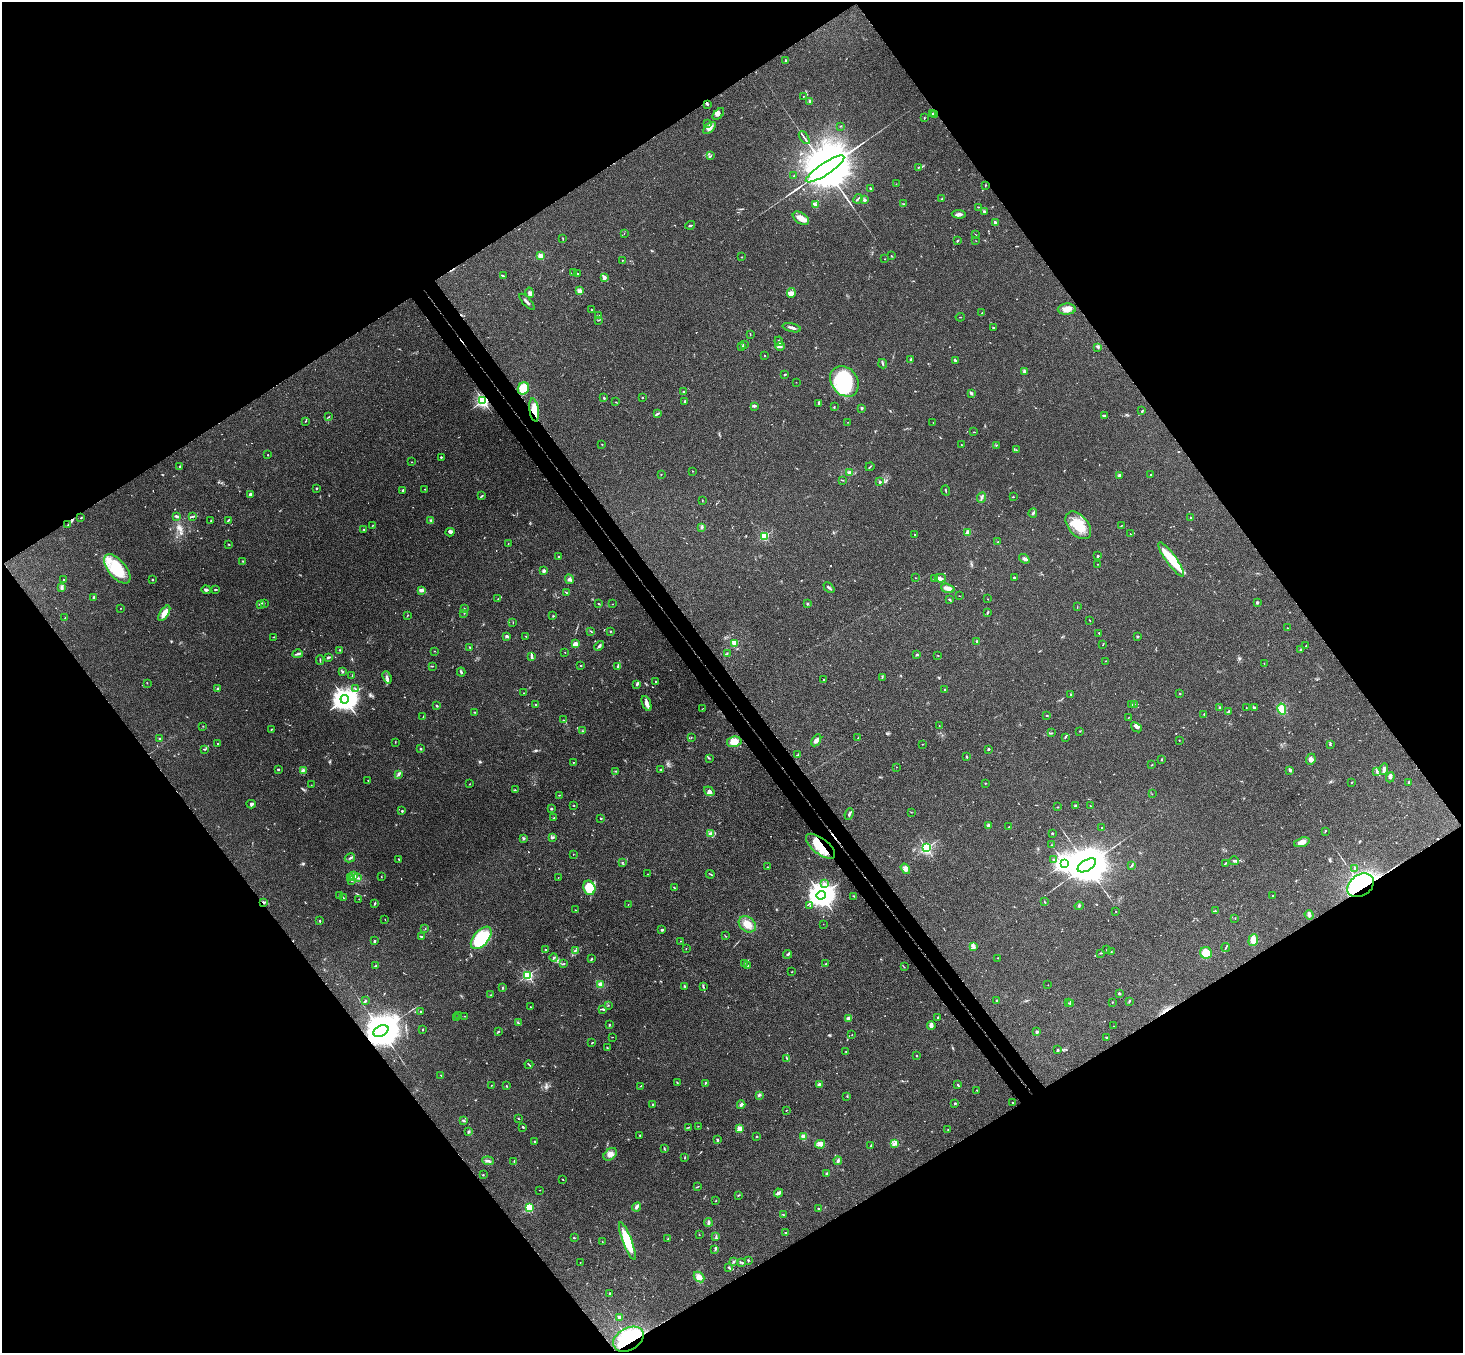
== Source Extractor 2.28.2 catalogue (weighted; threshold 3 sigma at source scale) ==
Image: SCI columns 53-5896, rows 331-5733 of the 5945 x 5927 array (HDU 1 of 3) = the unmasked area's bounding box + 8 px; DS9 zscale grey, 4 x 4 block average (1 PNG px = mean of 4 x 4 image px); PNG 1465 x 1355 px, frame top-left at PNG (2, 2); each listed source drawn as its Kron ellipse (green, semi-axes under 4 px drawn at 4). Shown black and unused: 50% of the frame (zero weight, under 3 of 4 exposures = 6% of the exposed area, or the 3 px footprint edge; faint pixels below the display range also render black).
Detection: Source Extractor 2.28.2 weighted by HDU 2 'WHT'. Background 0.199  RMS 0.0081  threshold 0.0365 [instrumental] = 3 sigma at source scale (4.5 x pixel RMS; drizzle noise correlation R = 1.50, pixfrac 1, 0.05/0.05 arcsec/px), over >= 5 px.
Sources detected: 681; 7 too faint to see at this stretch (4 x 4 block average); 3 inside a brighter object's white glare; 7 cosmic-ray / hot-pixel residue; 3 long thin detections or spike segments (spike, bleed or trail) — neither listed nor drawn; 18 coinciding with a brighter row at this scale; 25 inside a brighter listed object's ellipse — not listed separately; of the other 618, all 500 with FLUX_AUTO >= 1.39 (the completeness limit of this list) listed and drawn (118 fainter detections not listed), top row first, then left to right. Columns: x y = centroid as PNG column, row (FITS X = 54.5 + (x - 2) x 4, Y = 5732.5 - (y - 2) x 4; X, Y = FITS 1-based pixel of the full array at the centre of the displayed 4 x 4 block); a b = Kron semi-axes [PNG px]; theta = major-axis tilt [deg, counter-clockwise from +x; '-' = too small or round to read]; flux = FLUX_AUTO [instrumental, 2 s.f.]
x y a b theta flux
786 60 3 2 - 2.9
803 96 2 2 - 1.4
810 101 3 2 - 6
707 104 4 2 - 5.1
932 113 2 2 - 2.3
718 114 7 2 46 9.2
935 114 4 2 - 19
924 118 2 2 - 2.6
707 124 2 2 - 2.7
840 126 2 2 - 2.1
709 128 7 3 42 18
804 138 7 2 -55 10
711 156 2 2 - 2.6
918 167 3 2 - 3.8
825 169 22 6 33 67000
794 176 2 2 - 4.3
896 184 2 2 - 1.5
985 185 3 2 - 2.4
870 188 2 2 - 5.1
858 199 5 2 - 7.8
942 199 2 2 - 3
864 200 2 2 - 45
815 204 3 3 - 8.6
904 204 2 2 - 1.6
978 207 2 2 - 2.1
984 211 3 2 - 5.1
959 214 7 3 -4 16
801 218 9 5 -34 38
995 222 2 2 - 41
690 225 5 2 - 6.4
624 233 2 2 - 2
975 235 2 2 - 2.5
563 239 2 2 - 1.9
957 241 3 2 - 3.9
976 241 2 2 - 1.5
540 256 2 2 - 170
892 256 3 2 - 2.3
742 257 2 2 - 3.7
885 259 2 2 - 1.6
622 260 3 2 - 2.5
574 273 2 2 - 1.8
578 274 2 2 - 7
503 276 3 2 - 9.6
604 278 4 4 - 12
579 291 2 2 - 120
529 293 5 3 - 11
791 293 5 4 - 16
527 302 10 2 -48 14
1067 309 9 5 3 33
591 310 2 2 - 3
982 313 2 2 - 2.1
598 316 4 2 - 4.9
960 317 4 2 - 1.8
599 320 2 2 - 2.1
792 328 9 2 -14 17
993 328 3 2 - 2.9
750 335 3 2 - 2
779 341 5 2 - 5.3
744 345 3 2 - 5.4
741 346 2 2 - 2.9
780 346 5 2 - 11
1098 347 4 2 - 4.9
765 356 2 2 - 2.7
911 359 3 2 - 6.8
955 360 3 2 - 4.8
883 364 5 2 - 6.7
1024 371 4 3 - 6.8
785 375 3 2 - 4.3
844 381 16 13 -53 350
796 382 2 2 - 2
523 388 6 5 - 120
683 391 2 2 - 3.4
971 393 4 2 - 11
604 398 3 2 - 6.2
642 398 2 2 - 9.9
483 401 2 2 - 1300
685 401 2 2 - 27
616 402 3 2 - 2.3
818 403 2 2 - 2.1
755 406 3 2 - 5.6
834 406 2 2 - 2.7
862 408 3 2 - 3.9
534 410 11 4 -82 52
1142 411 3 2 - 2.5
657 413 3 2 - 5
1104 416 3 2 - 8.2
329 417 2 2 - 2.4
306 421 2 2 - 3.5
848 422 2 2 - 1.5
933 423 2 2 - 1.9
974 432 2 2 - 2.1
602 444 2 2 - 2
961 445 2 2 - 2
996 446 2 2 - 1.8
1016 450 2 2 - 1.7
268 455 2 2 - 2.4
441 457 2 2 - 14
411 462 2 2 - 1.7
180 467 3 2 - 5.3
870 467 5 2 - 3.8
693 471 2 2 - 1.5
849 473 3 3 - 6.9
661 474 2 2 - 1.5
1151 474 2 2 - 2.5
1119 475 2 2 - 36
842 480 4 2 - 2.7
879 482 4 2 - 5
316 488 2 2 - 5.6
425 489 2 2 - 3.8
403 490 2 2 - 5.5
946 490 5 2 - 4.3
250 495 3 2 - 8.6
482 496 4 2 - 4.6
982 497 5 2 - 6.6
1013 497 3 2 - 2.5
702 500 2 2 - 1.5
1033 513 5 2 - 7.2
176 516 3 2 - 4.7
193 516 3 2 - 5
81 518 2 2 - 4.6
1191 518 2 2 - 2.8
228 520 4 2 - 4.4
430 520 2 2 - 2.7
211 521 2 2 - 2.1
68 525 3 2 - 3.1
373 525 2 2 - 2.6
1078 525 16 10 -50 120
1121 526 3 2 - 3.1
702 527 4 2 - 6.8
364 530 2 2 - 3.2
450 532 4 2 - 9.7
968 532 3 3 - 19
914 534 2 2 - 4.6
1130 534 2 2 - 2
764 536 2 2 - 450
998 542 2 2 - 2.2
508 543 2 2 - 1.6
229 544 2 2 - 3
1098 556 2 2 - 17
558 557 2 2 - 8.3
1024 559 6 3 -35 12
1171 560 21 5 -54 130
243 561 2 2 - 1.7
1098 564 3 2 - 1.8
117 569 17 9 -50 190
544 571 2 2 - 54
1014 577 3 2 - 4.1
915 578 2 2 - 1.8
935 578 3 2 - 6.3
940 578 6 2 2 13
64 579 2 2 - 3
569 579 5 4 - 12
152 580 2 2 - 12
61 587 4 2 - 6.6
829 588 6 2 -43 11
948 588 7 3 -17 36
215 589 3 2 - 3.8
206 590 5 2 - 10
421 590 4 3 - 19
566 592 4 2 - 3.7
959 596 2 2 - 1.7
93 597 3 2 - 4.2
498 599 2 2 - 2.2
988 599 2 2 - 2.2
949 600 3 2 - 3.9
1257 602 2 2 - 28
264 603 3 2 - 3.6
260 604 4 3 - 6.8
598 604 2 2 - 2.7
612 604 2 2 - 1.5
807 604 2 2 - 17
1077 607 2 2 - 1.6
121 608 2 2 - 1.6
464 608 2 2 - 1.5
987 612 3 2 - 6.5
164 613 9 3 58 51
464 613 2 2 - 2.2
407 616 2 2 - 1.8
553 616 3 2 - 2.3
65 618 2 2 - 1.5
1090 621 3 2 - 2.2
513 622 2 2 - 1.5
1287 628 2 2 - 1.6
591 631 3 2 - 3.2
610 631 2 2 - 3.9
1099 633 2 2 - 6
507 636 3 2 - 8.1
526 636 2 2 - 1.9
273 637 3 2 - 2.3
1137 637 2 2 - 17
977 641 2 2 - 29
735 643 2 2 - 190
575 644 3 2 - 53
1103 644 2 2 - 2.3
599 646 5 2 - 9.5
1306 646 4 2 - 4.3
470 647 2 2 - 3.8
1300 649 2 2 - 2.9
339 650 2 2 - 4
435 651 2 2 - 1.9
565 652 2 2 - 1.4
298 654 5 2 - 7.2
727 654 3 2 - 2.7
917 655 3 2 - 4.9
938 656 2 2 - 2.1
328 657 4 2 - 6.3
531 657 4 2 - 7.6
320 660 5 2 - 4.6
1106 661 2 2 - 2.3
1264 664 2 2 - 1.6
432 666 3 2 - 2.9
581 666 2 2 - 4.4
618 667 4 2 - 5.3
342 671 3 2 - 5.2
461 672 4 2 - 5.6
352 676 2 2 - 2
387 677 6 2 -69 11
882 677 2 2 - 2.3
824 680 2 2 - 3
656 682 2 2 - 3.1
147 683 2 2 - 1.8
637 685 2 2 - 3.8
355 688 3 2 - 3.1
218 689 2 2 - 41
945 689 2 2 - 3.1
523 693 2 2 - 2.1
1180 693 2 2 - 7.5
1070 695 2 2 - 3.2
345 699 4 3 - 5400
647 703 8 4 -67 25
536 705 2 2 - 3.2
1132 705 2 2 - 2.2
1134 705 2 2 - 1.6
437 706 4 2 - 4.3
1255 707 3 2 - 7.7
1220 708 2 2 - 23
1246 708 3 2 - 2.4
702 709 2 2 - 1.7
1282 709 5 4 - 58
1228 711 3 2 - 4.3
475 712 3 2 - 2.9
1047 715 2 2 - 3.2
1204 715 3 2 - 3.2
423 717 2 2 - 1.9
1129 718 3 2 - 1.6
564 720 2 2 - 1.8
939 725 2 2 - 1.5
203 726 2 2 - 1.9
1136 727 6 4 -39 12
272 729 2 2 - 2.5
582 731 2 2 - 2.8
1080 731 2 2 - 2.8
1052 733 3 2 - 3.5
691 737 2 2 - 1.5
1065 737 2 2 - 2.9
858 738 2 2 - 1.4
160 739 3 2 - 7.2
816 740 6 4 59 17
1179 740 2 2 - 1.7
395 742 2 2 - 2.6
734 742 7 5 10 46
217 744 2 2 - 7.2
922 744 2 2 - 1.5
1330 744 3 2 - 4.7
204 749 3 2 - 3.4
420 749 3 2 - 4.1
988 749 2 2 - 17
797 755 3 2 - 5
966 757 4 2 - 4
709 758 2 2 - 1.6
1161 759 2 2 - 4.1
1311 759 6 4 68 18
573 762 2 2 - 1.8
1152 765 3 2 - 2.4
896 767 2 2 - 2.6
278 769 3 2 - 5.5
661 769 3 2 - 3.9
1384 769 6 2 82 17
303 770 4 3 - 7.4
1290 770 3 2 - 5.9
616 771 3 2 - 4.1
1377 771 4 3 - 8.5
399 774 4 2 - 7.5
1390 777 5 2 - 6.9
368 780 2 2 - 2.9
1351 782 2 2 - 6.3
1408 782 2 2 - 8.3
985 783 2 2 - 2.6
470 784 2 2 - 1.9
311 785 2 2 - 2.1
515 790 2 2 - 2.7
709 791 5 4 - 19
1152 794 2 2 - 1.4
559 795 2 2 - 2.6
251 804 4 3 - 8
574 805 2 2 - 2.3
1075 805 3 2 - 4.6
1091 806 2 2 - 2.3
1058 807 2 2 - 3
551 809 3 2 - 4.9
402 811 2 2 - 7.4
911 812 2 2 - 1.9
849 814 6 2 68 8.1
554 818 2 2 - 2.4
601 818 2 2 - 9.8
989 826 3 3 - 21
1009 827 2 2 - 2.1
1102 827 2 2 - 2
1325 831 3 2 - 3.2
1052 833 2 2 - 19
711 834 3 2 - 7
552 837 3 2 - 7.5
524 838 3 2 - 5.8
1302 842 8 4 19 36
1052 845 2 2 - 1.7
821 846 17 7 -38 100
926 848 2 2 - 940
573 854 2 2 - 2
350 858 5 2 - 7.6
399 859 3 2 - 3.3
1053 860 2 2 - 19
1234 861 5 2 - 10
622 863 3 2 - 3.5
1064 863 3 3 - 2700
1225 863 3 2 - 3.7
1087 865 10 5 31 26000
1132 865 2 2 - 2.1
768 867 2 2 - 1.6
905 869 5 3 - 22
1355 869 3 2 - 4.7
648 874 2 2 - 2.5
710 874 4 2 - 4
354 875 4 2 - 6.3
381 877 2 2 - 1.8
351 878 2 2 - 4
357 878 4 2 - 4.6
558 878 2 2 - 1.6
351 880 2 2 - 7.1
825 884 4 2 - 7.2
1361 885 14 10 34 1300
589 888 7 6 - 150
674 888 4 2 - 2.8
821 895 5 4 - 6400
340 896 2 2 - 4.2
854 896 2 2 - 2.1
1272 896 2 2 - 5.7
344 898 2 2 - 1.7
359 899 2 2 - 2
264 902 3 2 - 4.1
1045 902 2 2 - 2.4
375 903 2 2 - 5.4
628 904 2 2 - 1.8
810 906 2 2 - 1.8
1079 906 4 2 - 5.9
575 910 2 2 - 2.1
1116 911 2 2 - 3
1215 911 4 2 - 3.8
1309 915 5 3 - 13
1235 918 2 2 - 1.8
385 919 2 2 - 1.4
320 921 2 2 - 14
747 924 9 7 -39 49
823 924 2 2 - 1.4
425 929 2 2 - 1.5
662 930 2 2 - 8.9
725 936 2 2 - 1.7
422 937 2 2 - 13
481 938 13 7 49 350
1253 940 6 4 70 33
374 941 3 2 - 5.7
681 941 2 2 - 1.5
973 946 4 3 - 10
686 948 2 2 - 1.5
1226 948 4 2 - 4.6
546 950 2 2 - 5.6
575 950 2 2 - 4.4
1107 950 2 2 - 4.5
1111 952 2 2 - 2
1101 953 3 2 - 4
1206 953 6 5 - 110
787 954 4 2 - 8.5
554 958 4 2 - 5.1
998 958 2 2 - 2.9
592 959 4 2 - 5.1
744 963 2 2 - 1.7
826 963 2 2 - 2.4
564 964 2 2 - 4.2
748 965 3 2 - 6.3
375 966 4 2 - 3.1
904 967 2 2 - 1.8
792 972 2 2 - 2
528 975 2 2 - 720
600 984 4 4 - 16
1048 985 2 2 - 1.6
684 986 3 2 - 4.4
703 987 3 2 - 3.8
502 988 3 2 - 5
1119 994 2 2 - 32
491 995 2 2 - 1.9
996 1000 2 2 - 13
365 1001 2 2 - 7.9
1130 1001 3 2 - 3.1
1112 1002 2 2 - 6.5
1068 1003 2 2 - 1.6
1071 1003 2 2 - 1.5
608 1005 2 2 - 2.4
531 1007 3 2 - 2.7
603 1009 4 2 - 8.5
421 1011 2 2 - 3.3
458 1016 2 2 - 3.7
465 1016 2 2 - 2.6
456 1017 3 2 - 2.2
938 1017 2 2 - 4.1
848 1018 4 3 - 7.3
518 1023 4 2 - 5.4
609 1025 2 2 - 3.5
931 1025 4 3 - 19
1113 1026 2 2 - 1.8
423 1029 2 2 - 4.3
381 1031 8 5 29 19000
498 1031 3 2 - 3.7
1037 1032 3 3 - 7.5
852 1035 2 2 - 1.9
612 1037 2 2 - 1.9
1107 1038 2 2 - 2.6
592 1043 3 2 - 2.8
607 1047 3 2 - 3.5
1058 1050 2 2 - 3.7
846 1051 3 2 - 1.9
916 1056 2 2 - 11
787 1058 3 2 - 5.5
529 1065 4 2 - 3.6
441 1075 2 2 - 2.4
677 1083 2 2 - 1.9
705 1083 2 2 - 4.6
819 1084 3 3 - 9.2
491 1085 2 2 - 1.4
958 1085 4 2 - 5.2
506 1086 2 2 - 4.1
641 1086 3 2 - 2.4
977 1090 2 2 - 1.9
759 1095 4 2 - 7.2
847 1096 2 2 - 2.8
955 1103 2 2 - 18
1013 1103 2 2 - 7.5
653 1104 3 2 - 5.8
741 1105 4 2 - 12
786 1110 2 2 - 2.6
518 1118 2 2 - 2.6
464 1121 4 2 - 5.2
698 1126 2 2 - 1.5
523 1127 2 2 - 5.1
689 1127 3 2 - 2.9
740 1129 2 2 - 200
948 1130 2 2 - 3.3
468 1131 4 2 - 4.3
640 1135 3 2 - 2.3
757 1136 2 2 - 11
803 1137 2 2 - 180
717 1140 3 2 - 6.4
535 1142 2 2 - 3.5
820 1144 5 3 - 13
895 1144 2 2 - 6.1
871 1146 3 2 - 3.4
664 1148 2 2 - 3.5
610 1154 7 5 40 23
684 1158 3 2 - 2.5
488 1161 6 2 -6 9.9
514 1161 3 2 - 2.6
838 1161 4 3 - 7.7
827 1173 3 2 - 4.4
483 1175 3 2 - 2.7
562 1179 2 2 - 2.3
697 1187 3 2 - 3
540 1190 2 2 - 2.8
778 1193 4 2 - 39
739 1195 3 2 - 4
716 1200 2 2 - 1.5
529 1207 2 2 - 460
636 1207 5 3 - 12
818 1209 2 2 - 3.5
783 1215 2 2 - 1.8
708 1222 4 2 - 9.9
785 1233 2 2 - 2.3
699 1235 2 2 - 1.6
716 1237 3 2 - 3.9
574 1238 3 2 - 3.5
668 1239 2 2 - 2
627 1241 20 4 -69 170
602 1242 2 2 - 2.6
715 1249 4 2 - 4.7
748 1260 2 2 - 3.1
734 1261 3 2 - 3.2
580 1262 2 2 - 1.5
742 1263 3 2 - 4.7
729 1268 3 2 - 5.1
699 1277 6 4 -43 32
610 1293 3 2 - 4
619 1317 2 2 - 63
628 1339 16 11 29 430
Overlapping masked pixels (flux is a lower limit): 9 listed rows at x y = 707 104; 935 114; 483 401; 534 410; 821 846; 1361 885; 264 902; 381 1031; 628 1339
Diffuse or blended objects may show on this block-average render without a row.